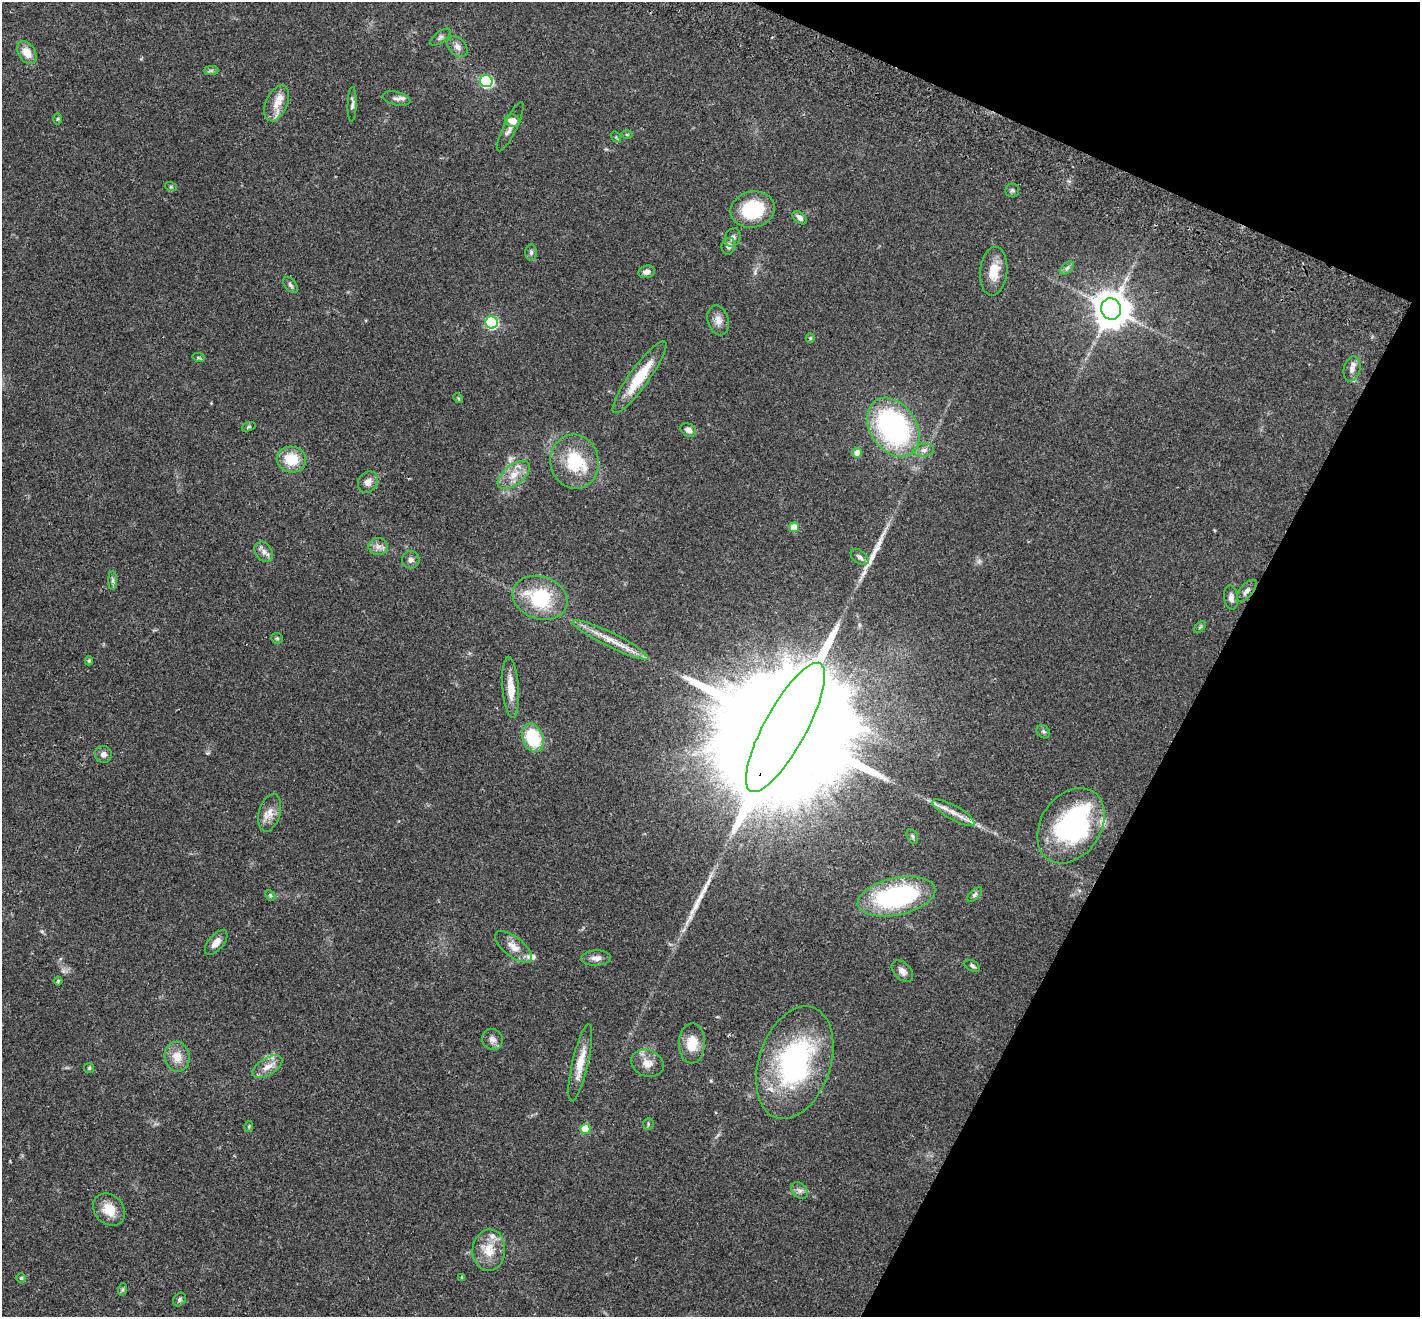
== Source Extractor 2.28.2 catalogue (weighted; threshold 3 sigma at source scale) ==
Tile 8 of 4 x 4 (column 4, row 2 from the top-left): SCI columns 4283-5700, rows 2828-4142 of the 5733 x 5790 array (HDU 1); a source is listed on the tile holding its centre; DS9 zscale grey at full resolution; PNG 1422 x 1319 px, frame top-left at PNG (2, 2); each listed source drawn as its Kron ellipse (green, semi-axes under 4 px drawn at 4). Shown black and unused: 21% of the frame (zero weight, under 2 of 3 exposures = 3% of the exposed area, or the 3 px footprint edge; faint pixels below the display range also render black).
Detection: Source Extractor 2.28.2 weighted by HDU 2 'WHT'; one run over the whole footprint, this tile lists its part. Background 0.0446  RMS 0.0066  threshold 0.0298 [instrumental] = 3 sigma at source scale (4.5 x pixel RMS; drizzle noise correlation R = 1.50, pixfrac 1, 0.05/0.05 arcsec/px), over >= 5 px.
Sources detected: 105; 1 too faint to see at this stretch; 3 inside a brighter object's white glare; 1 cosmic-ray / hot-pixel residue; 2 long thin detections or spike segments (spike, bleed or trail) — neither listed nor drawn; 8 inside a brighter listed object's ellipse — not listed separately; the other 90 listed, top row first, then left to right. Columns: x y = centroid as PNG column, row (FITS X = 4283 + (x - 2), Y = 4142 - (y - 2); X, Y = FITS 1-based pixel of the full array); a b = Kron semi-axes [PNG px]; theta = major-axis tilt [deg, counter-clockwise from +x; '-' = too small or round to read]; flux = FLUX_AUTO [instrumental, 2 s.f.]
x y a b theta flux
440 37 12 5 36 1.8
457 47 12 8 -47 3.4
27 53 12 8 -55 7.5
211 71 7 4 1 1.1
486 81 6 6 - 72
397 99 14 6 -14 2.7
277 103 19 10 66 7.4
352 104 17 4 89 2.2
57 119 6 4 89 0.81
513 121 8 6 -16 5.3
510 127 27 6 65 4.6
627 134 6 4 0 0.73
616 137 6 4 -56 0.68
171 187 6 4 -18 0.8
1012 190 7 7 - 1.4
753 210 22 18 13 30
800 218 8 5 -42 2.8
733 237 9 7 64 2.3
729 246 8 7 - 2.8
531 252 8 6 88 1.5
1067 268 8 5 45 1.5
994 271 24 13 84 11
646 272 8 6 15 2.7
290 285 9 5 -52 1.6
1111 309 11 10 - 1500
718 320 15 10 -75 4.8
492 322 6 6 - 81
810 338 5 4 - 0.8
199 358 6 4 -18 0.87
1352 369 12 8 78 3.7
639 377 44 10 54 24
458 398 5 4 - 0.75
249 427 7 4 18 0.99
893 427 32 23 -56 130
688 430 8 6 -28 3
924 450 10 6 7 2.6
857 453 5 5 - 3.9
291 459 15 13 -12 16
575 462 27 24 -79 30
514 475 19 10 38 8.7
368 482 11 9 55 4.7
794 527 5 5 - 11
378 547 9 8 - 3.3
264 552 11 8 -53 3.3
860 557 10 6 -37 2.4
411 560 9 8 - 2.6
113 580 9 4 -90 1.6
1247 591 13 6 50 2.7
1231 597 12 7 -83 2.8
540 598 28 21 -18 41
1200 627 7 4 45 0.89
277 638 6 5 - 0.92
610 640 42 7 -26 11
89 661 4 4 - 0.83
511 688 31 8 -86 10
785 727 73 21 61 60000
1043 732 7 6 - 1.3
533 738 14 10 -70 33
103 754 8 8 - 2.8
270 813 19 10 74 6.6
953 813 24 7 -29 6.6
1071 826 41 30 56 110
912 836 7 5 -61 1.2
975 894 9 4 45 1.6
270 895 6 4 -48 0.85
896 897 39 18 12 89
216 942 15 7 50 5.5
513 947 22 9 -38 6.9
596 958 15 7 2 3.8
972 966 8 5 -28 1.5
902 971 13 8 -45 3.6
58 981 4 4 - 0.73
492 1039 11 10 - 3.3
692 1043 20 13 89 12
177 1057 15 12 -80 8.4
580 1063 40 8 77 11
648 1063 17 13 -21 6.4
795 1063 58 36 71 120
267 1067 17 8 31 6
89 1068 5 5 - 0.88
648 1124 6 5 - 0.99
249 1126 5 4 - 0.72
585 1129 5 5 - 15
799 1190 9 7 -43 2.5
109 1210 18 14 -47 11
489 1250 21 16 88 13
462 1277 4 4 - 1.2
21 1278 5 4 - 1.1
123 1289 6 4 71 0.85
179 1300 7 5 49 1.3
Overlapping masked pixels (flux is a lower limit): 1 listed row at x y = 785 727